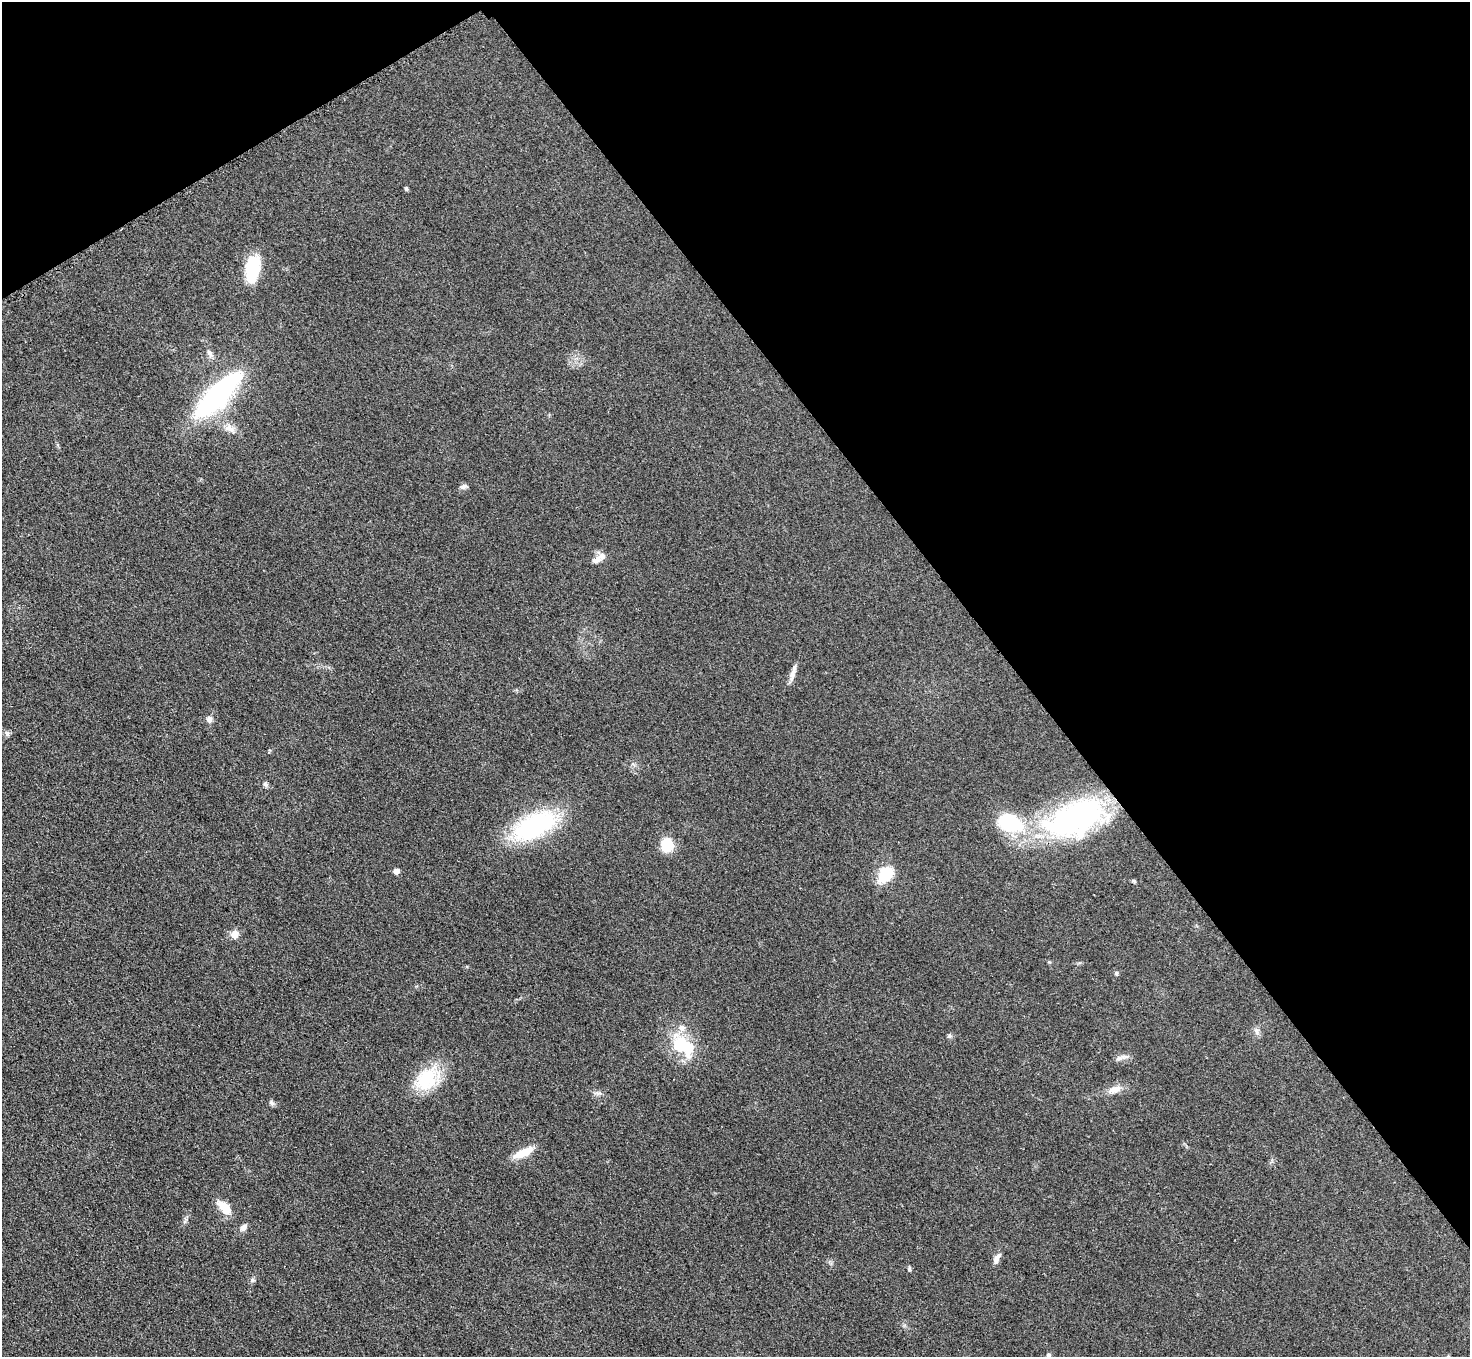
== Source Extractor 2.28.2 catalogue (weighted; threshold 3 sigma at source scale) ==
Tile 3 of 4 x 4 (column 3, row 1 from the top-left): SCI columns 2966-4433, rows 4249-5603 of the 5931 x 5925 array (HDU 1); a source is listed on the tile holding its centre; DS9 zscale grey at full resolution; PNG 1472 x 1359 px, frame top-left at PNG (2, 2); no overlay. Shown black and unused: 35% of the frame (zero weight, under 3 of 4 exposures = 3% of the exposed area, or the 3 px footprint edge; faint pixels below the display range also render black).
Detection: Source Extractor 2.28.2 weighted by HDU 2 'WHT'; one run over the whole footprint, this tile lists its part. Background 0.147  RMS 0.012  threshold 0.054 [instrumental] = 3 sigma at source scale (4.5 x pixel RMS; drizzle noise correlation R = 1.50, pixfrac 1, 0.05/0.05 arcsec/px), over >= 5 px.
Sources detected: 38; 3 inside a brighter listed object's ellipse — not listed separately; the other 35 listed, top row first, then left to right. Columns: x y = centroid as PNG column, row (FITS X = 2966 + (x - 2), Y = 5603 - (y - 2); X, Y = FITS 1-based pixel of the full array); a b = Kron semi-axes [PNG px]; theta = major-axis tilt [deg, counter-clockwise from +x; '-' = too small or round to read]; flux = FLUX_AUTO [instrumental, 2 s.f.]
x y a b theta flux
406 189 6 4 -88 1.7
252 269 27 14 81 58
210 353 13 6 -58 4.9
218 396 45 16 46 260
230 428 19 10 -37 12
464 486 10 6 14 3.5
596 560 14 7 29 7.5
794 668 17 6 74 7.1
209 719 8 7 - 5.1
7 733 9 5 -64 3
265 784 8 6 -33 2.8
1075 818 75 38 21 280
535 825 55 26 25 130
667 845 10 9 - 47
396 871 5 5 - 9.6
886 874 14 10 52 51
1133 881 7 4 -27 1.8
234 934 9 9 - 9.7
1049 962 5 4 - 1.3
1116 973 5 5 - 1.7
1257 1031 10 5 79 4
949 1036 7 6 - 2.2
682 1046 36 20 -43 59
1119 1058 10 6 15 4.6
426 1079 35 23 49 57
1115 1089 18 9 22 12
598 1093 11 4 -14 3.6
272 1103 8 6 -34 3
523 1153 25 9 25 21
224 1207 20 10 -42 20
243 1227 10 7 46 5.3
997 1258 15 6 60 6.3
909 1268 8 3 77 1.5
253 1280 7 5 -18 2.4
1048 1355 4 4 - 3.5
Isophote crosses this tile's border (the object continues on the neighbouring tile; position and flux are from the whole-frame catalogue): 1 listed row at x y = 1048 1355